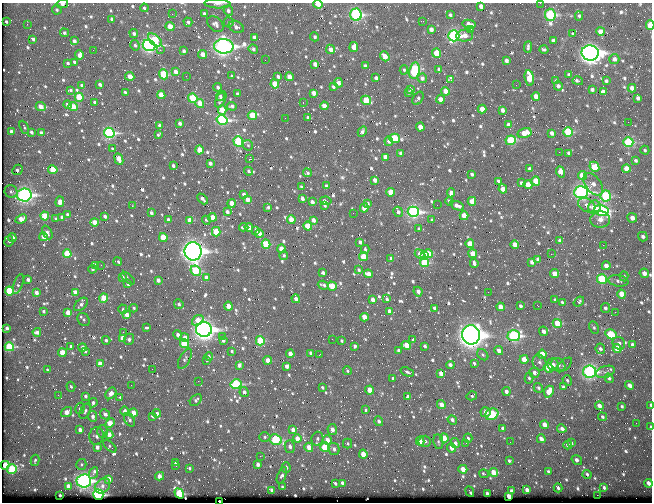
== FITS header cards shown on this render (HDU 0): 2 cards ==
NAXIS1  =                  650 / Width of table row in bytes
NAXIS2  =                  500 / Number of rows in table

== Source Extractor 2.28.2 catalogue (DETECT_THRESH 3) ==
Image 650 x 500 px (HDU 0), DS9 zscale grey, 1 PNG px = 1 image px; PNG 654 x 504 px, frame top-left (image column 1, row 500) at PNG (2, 3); each listed source drawn as its Kron ellipse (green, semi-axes under 4 px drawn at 4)
Background 366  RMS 1.4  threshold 4.21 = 3 sigma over >= 5 px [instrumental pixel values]
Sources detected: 805; of the 805, the 500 brightest by FLUX_AUTO listed and drawn (305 fainter detections omitted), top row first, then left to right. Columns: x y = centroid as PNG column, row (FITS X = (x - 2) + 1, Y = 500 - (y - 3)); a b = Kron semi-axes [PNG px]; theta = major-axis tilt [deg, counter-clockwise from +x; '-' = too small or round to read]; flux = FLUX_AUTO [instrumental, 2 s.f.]
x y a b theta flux
540 3 2 2 - 280
62 4 6 4 9 270
217 4 13 4 -2 470
318 4 4 3 - 1500
481 6 4 4 - 450
144 8 4 4 - 170
57 10 5 4 - 180
228 11 5 4 - 310
172 14 2 2 - 380
204 14 3 3 - 200
356 15 6 5 - 15000
450 15 4 3 - 220
550 15 6 5 - 9100
579 16 4 4 - 150
112 19 4 3 - 300
423 21 2 2 - 230
6 22 3 3 - 150
188 22 4 4 - 220
229 22 5 5 - 190
27 24 3 2 - 140
215 24 9 6 -41 410
469 24 6 4 -11 510
650 25 4 3 - 3100
170 27 4 4 - 1400
236 27 8 5 -27 390
431 29 4 4 - 470
471 29 3 2 - 150
600 31 4 4 - 800
64 33 4 4 - 210
134 34 4 4 - 270
573 34 3 3 - 170
454 36 5 5 - 17000
465 36 8 6 6 520
254 37 4 4 - 300
315 37 4 4 - 210
33 39 4 3 - 300
155 40 8 5 -40 3500
553 40 4 3 - 230
74 41 4 3 - 340
135 45 5 4 - 180
149 45 6 5 - 26000
224 46 9 7 -1 39000
354 47 5 4 - 900
528 47 6 3 86 200
253 49 5 4 - 270
330 49 5 4 - 510
544 49 4 3 - 150
93 50 2 2 - 380
160 50 2 2 - 630
184 51 4 3 - 250
437 53 4 4 - 2500
590 53 8 7 - 64000
203 54 4 4 - 820
79 55 5 4 - 780
385 56 5 4 - 800
614 59 5 5 - 390
265 60 2 2 - 170
506 61 4 3 - 290
74 62 3 3 - 200
68 63 3 3 - 180
315 64 4 3 - 500
365 66 4 3 - 250
439 69 4 3 - 220
404 70 5 4 - 150
414 70 8 5 80 9200
175 72 4 3 - 570
164 74 5 4 - 4100
569 75 4 3 - 330
130 76 5 4 - 750
186 76 2 2 - 200
232 76 4 3 - 200
278 76 4 3 - 240
289 77 4 4 - 890
376 78 4 3 - 240
422 78 5 4 - 350
529 78 8 4 -80 2200
451 80 4 3 - 900
556 81 4 3 - 180
578 81 5 3 - 280
606 81 3 3 - 170
338 83 5 3 - 470
100 84 3 3 - 260
275 84 4 4 - 1900
82 85 3 3 - 230
516 85 2 2 - 230
558 86 4 4 - 360
218 87 4 3 - 230
333 87 3 3 - 180
632 88 4 4 - 530
70 90 4 3 - 150
411 90 4 3 - 150
592 90 4 3 - 200
445 91 4 4 - 830
125 92 3 3 - 140
603 92 4 4 - 580
313 93 4 4 - 620
409 93 4 3 - 150
237 94 4 3 - 270
161 95 4 4 - 1300
536 96 4 4 - 750
79 97 4 4 - 2700
220 97 4 3 - 220
193 98 5 4 - 3900
418 98 7 4 58 190
638 98 4 4 - 290
221 99 9 4 66 330
440 99 4 4 - 770
366 100 5 4 - 2400
94 102 3 3 - 150
200 103 4 4 - 1400
303 103 3 2 - 430
67 105 4 4 - 300
232 106 5 4 - 230
324 106 4 4 - 720
41 107 5 4 - 960
73 107 5 4 - 1600
482 109 4 4 - 1100
222 110 4 4 - 1300
502 110 4 3 - 440
252 115 5 4 - 2600
308 117 3 3 - 200
285 118 2 2 - 240
222 120 5 5 - 15000
628 122 2 2 - 290
180 123 4 3 - 390
509 125 4 3 - 450
160 126 4 3 - 310
24 127 7 4 -65 150
420 127 4 4 - 1100
11 132 4 3 - 420
31 132 4 3 - 250
362 132 5 3 - 250
568 132 5 4 - 5300
41 133 4 3 - 220
109 133 5 5 - 13000
524 133 7 5 15 1100
552 133 4 3 - 410
158 135 4 3 - 150
394 138 5 4 - 4900
511 140 5 4 - 4900
238 141 5 5 - 6900
389 141 5 4 - 280
628 142 5 5 - 6600
248 145 5 4 - 140
112 149 3 3 - 150
200 150 4 4 - 1400
645 150 5 4 - 140
559 152 2 2 - 370
401 153 4 3 - 300
569 153 4 3 - 330
385 157 4 4 - 730
119 159 6 4 -66 1200
249 159 3 2 - 2700
636 160 4 3 - 200
210 163 3 3 - 290
173 166 3 3 - 210
594 167 5 4 - 2800
626 168 4 4 - 1100
530 169 4 3 - 420
17 170 6 4 44 230
53 170 5 4 - 1900
249 171 4 3 - 170
560 172 5 4 - 1300
307 173 4 3 - 210
472 174 4 3 - 230
582 175 4 4 - 1600
375 180 4 4 - 540
498 181 4 3 - 160
536 181 4 4 - 1800
521 183 4 3 - 270
593 184 13 7 -53 800
528 185 4 4 - 1400
326 186 4 3 - 250
302 187 3 3 - 150
503 189 4 4 - 1000
11 192 6 6 - 230
391 192 4 4 - 1700
581 192 7 6 - 26000
451 193 4 4 - 540
24 195 7 6 - 26000
244 195 4 3 - 420
606 196 5 5 - 6800
202 199 6 3 -45 280
302 199 4 3 - 340
247 200 4 3 - 550
326 201 6 3 -10 380
449 201 4 4 - 160
472 201 4 4 - 1100
60 202 5 3 - 640
312 202 4 3 - 410
232 203 4 4 - 950
368 204 4 3 - 180
437 205 2 2 - 240
587 205 9 6 -30 760
132 206 3 2 - 180
325 206 3 3 - 170
457 206 7 4 -23 510
268 207 3 3 - 170
594 207 7 6 - 1200
364 208 4 4 - 1300
601 210 7 5 -11 15000
227 212 4 3 - 390
398 212 5 4 - 320
413 212 5 5 - 21000
151 213 3 3 - 250
353 213 2 2 - 160
67 215 3 3 - 260
45 216 4 4 - 2200
105 216 3 3 - 270
464 216 4 4 - 1400
62 217 4 3 - 370
212 217 4 4 - 1200
632 218 5 4 - 630
21 219 6 4 22 1200
56 219 4 3 - 150
291 219 4 4 - 1100
600 219 10 8 3 880
168 220 3 3 - 230
190 220 4 4 - 1100
206 220 4 3 - 140
313 220 4 3 - 480
432 220 3 3 - 150
94 222 4 4 - 910
308 226 4 4 - 2100
244 227 4 3 - 280
249 227 4 4 - 860
419 229 3 3 - 150
256 230 4 3 - 290
47 232 7 4 -64 260
216 232 5 4 - 2300
259 233 4 3 - 740
44 237 4 4 - 900
643 237 5 4 - 300
12 238 4 4 - 610
163 238 4 4 - 2400
9 241 5 4 - 170
560 241 4 3 - 400
360 242 4 3 - 280
266 244 4 4 - 3800
470 244 4 4 - 1800
515 245 4 4 - 1200
603 245 2 2 - 880
281 249 4 4 - 890
365 249 4 3 - 160
193 251 9 8 - 56000
67 254 4 4 - 3100
419 254 5 4 - 490
428 254 4 4 - 1700
473 254 4 4 - 1400
551 254 2 2 - 990
284 255 5 4 - 150
424 255 4 3 - 770
363 257 5 4 - 2300
391 258 4 3 - 320
537 259 4 3 - 170
118 261 4 3 - 190
425 262 5 4 - 4700
532 262 4 3 - 350
474 263 5 3 - 230
96 265 4 3 - 340
101 265 2 2 - 160
606 266 4 4 - 600
92 269 4 4 - 200
359 270 4 3 - 160
196 271 5 4 - 4700
323 273 3 3 - 250
555 273 4 4 - 930
644 273 5 4 - 600
369 274 5 4 - 850
624 276 5 4 - 150
122 277 4 3 - 380
206 277 4 3 - 430
128 278 8 3 -42 180
602 279 5 4 - 5300
28 280 3 3 - 310
158 280 4 3 - 430
618 281 10 5 -8 310
18 284 10 4 71 190
128 284 3 3 - 320
323 285 6 3 -19 210
332 286 4 4 - 2000
9 291 4 4 - 4700
75 292 4 4 - 700
418 292 5 3 - 380
488 292 2 2 - 440
36 293 4 4 - 450
622 294 4 4 - 1500
104 298 4 4 - 2000
296 299 4 3 - 520
387 299 3 3 - 200
373 300 4 3 - 580
555 300 4 3 - 160
562 302 3 3 - 150
579 302 6 4 39 240
81 304 8 5 45 380
179 304 5 4 - 220
228 306 4 4 - 1100
520 306 4 3 - 210
538 306 3 2 - 400
500 307 4 4 - 1100
134 308 4 3 - 150
434 308 4 3 - 210
605 308 5 4 - 250
123 309 4 4 - 150
44 311 3 3 - 190
390 311 4 3 - 590
68 312 4 4 - 1100
615 312 2 2 - 460
127 315 4 4 - 950
364 317 4 4 - 1100
84 319 7 5 -56 190
198 320 6 5 - 1200
557 323 5 4 - 2300
7 328 3 3 - 270
146 328 4 3 - 270
594 328 6 4 -62 160
204 329 8 7 - 47000
543 331 5 4 - 410
37 332 4 3 - 360
123 332 2 2 - 360
611 334 6 4 -30 3900
178 335 5 4 - 340
471 335 9 8 - 86000
222 336 2 2 - 630
514 336 6 5 - 14000
123 338 4 4 - 970
185 338 4 4 - 890
129 339 5 5 - 290
332 339 2 2 - 320
106 340 4 4 - 240
223 340 4 3 - 370
413 340 3 3 - 150
260 341 4 4 - 3700
342 341 3 3 - 150
619 343 7 6 - 390
184 344 4 4 - 4000
406 345 5 4 - 1500
632 345 4 4 - 250
71 346 3 3 - 250
355 346 3 3 - 250
425 346 3 3 - 160
9 347 5 4 - 5700
83 347 4 3 - 330
617 348 4 4 - 1700
600 349 5 4 - 290
398 350 3 3 - 160
85 351 3 3 - 230
232 351 3 3 - 170
499 351 4 4 - 660
62 353 4 4 - 1700
311 353 4 3 - 410
290 354 4 4 - 850
320 354 3 2 - 150
542 354 5 4 - 1700
483 355 6 4 -45 160
209 357 4 4 - 190
185 359 11 5 62 270
524 359 4 4 - 1200
207 360 4 4 - 150
268 360 4 4 - 1300
539 362 8 6 -71 350
474 363 3 3 - 170
100 364 4 4 - 1100
239 365 4 3 - 270
450 365 4 3 - 430
553 365 6 5 - 540
558 365 7 6 - 380
564 365 9 5 42 210
287 366 4 4 - 460
549 368 5 4 - 2300
152 369 2 2 - 150
47 370 4 3 - 150
347 371 4 3 - 140
407 372 7 4 -21 170
589 372 6 6 - 18000
605 372 10 5 17 320
441 373 4 4 - 720
534 373 5 5 - 460
393 378 3 3 - 170
529 378 5 4 - 180
609 378 5 4 - 230
567 380 5 4 - 180
198 381 2 2 - 350
236 384 5 5 - 7500
131 385 2 2 - 180
629 385 4 3 - 470
71 387 5 3 - 160
322 387 3 3 - 170
563 387 4 3 - 170
538 388 5 4 - 200
370 390 4 4 - 1300
506 391 4 4 - 390
244 392 5 4 - 430
549 392 6 4 66 1500
111 393 6 5 - 710
58 395 2 2 - 330
85 396 3 3 - 200
472 396 5 4 - 190
120 397 4 4 - 140
408 397 4 3 - 460
196 400 7 4 44 280
93 403 5 4 - 330
441 405 5 4 - 830
651 405 4 2 - 250
599 406 4 3 - 610
622 406 3 3 - 150
80 408 6 4 73 170
366 410 4 3 - 150
85 411 8 5 61 250
125 411 4 4 - 570
67 412 6 4 35 890
485 412 5 5 - 510
133 413 4 4 - 830
157 413 4 4 - 330
105 414 5 4 - 340
492 414 7 5 30 4400
93 416 5 4 - 420
152 416 4 3 - 250
602 417 4 4 - 180
130 420 7 5 -58 240
452 420 5 4 - 340
379 421 5 4 - 340
110 423 5 4 - 1700
636 423 2 2 - 150
544 425 4 4 - 900
651 427 4 2 - 200
503 428 4 3 - 250
332 429 5 5 - 620
562 429 5 4 - 340
80 430 4 3 - 440
293 430 4 4 - 660
103 431 6 5 - 280
109 434 4 4 - 600
96 436 9 7 80 420
265 437 5 5 - 170
444 438 5 4 - 1300
468 438 4 3 - 160
297 439 4 4 - 1200
317 439 7 6 - 300
541 439 4 3 - 610
276 440 6 5 - 6600
327 440 5 4 - 890
420 441 4 4 - 750
425 441 6 5 - 290
438 442 7 5 -80 230
510 442 2 2 - 230
455 443 5 4 - 400
466 443 2 2 - 250
571 443 4 2 - 140
348 444 5 4 - 170
568 445 4 4 - 360
110 446 8 4 -41 170
97 447 4 3 - 420
290 447 6 5 - 390
309 447 4 4 - 940
325 447 5 4 - 3700
451 448 4 4 - 620
334 449 6 5 - 350
363 454 4 4 - 1700
260 456 2 2 - 1100
35 460 5 3 - 160
577 460 6 3 -35 420
509 461 3 3 - 150
175 462 3 3 - 190
81 464 5 5 - 170
258 464 4 3 - 480
5 465 4 4 - 2700
176 466 3 2 - 190
286 467 5 4 - 290
189 468 3 3 - 170
12 469 5 5 - 4400
463 469 4 4 - 1100
548 471 3 3 - 150
493 472 4 4 - 1300
93 473 6 3 64 470
484 474 5 3 - 160
587 474 4 3 - 210
282 475 9 4 68 280
160 476 4 4 - 770
109 479 4 3 - 650
84 481 7 6 - 24000
335 483 4 3 - 220
342 483 4 3 - 370
648 483 4 3 - 540
68 486 4 3 - 810
102 486 8 6 44 440
282 487 3 3 - 170
604 487 4 3 - 230
558 488 4 3 - 230
272 490 4 3 - 340
527 490 4 3 - 570
511 491 3 3 - 160
470 492 6 2 -65 150
179 493 5 4 - 6000
487 494 3 3 - 350
60 495 3 3 - 180
98 495 5 5 - 14000
597 495 2 2 - 1500
509 496 4 3 - 850
219 501 2 2 - 790
At the frame edge (FLAGS 8, measured only in part): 9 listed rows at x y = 540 3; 62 4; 217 4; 318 4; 650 25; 651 405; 651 427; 648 483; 219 501
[305 fainter detections neither listed nor drawn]